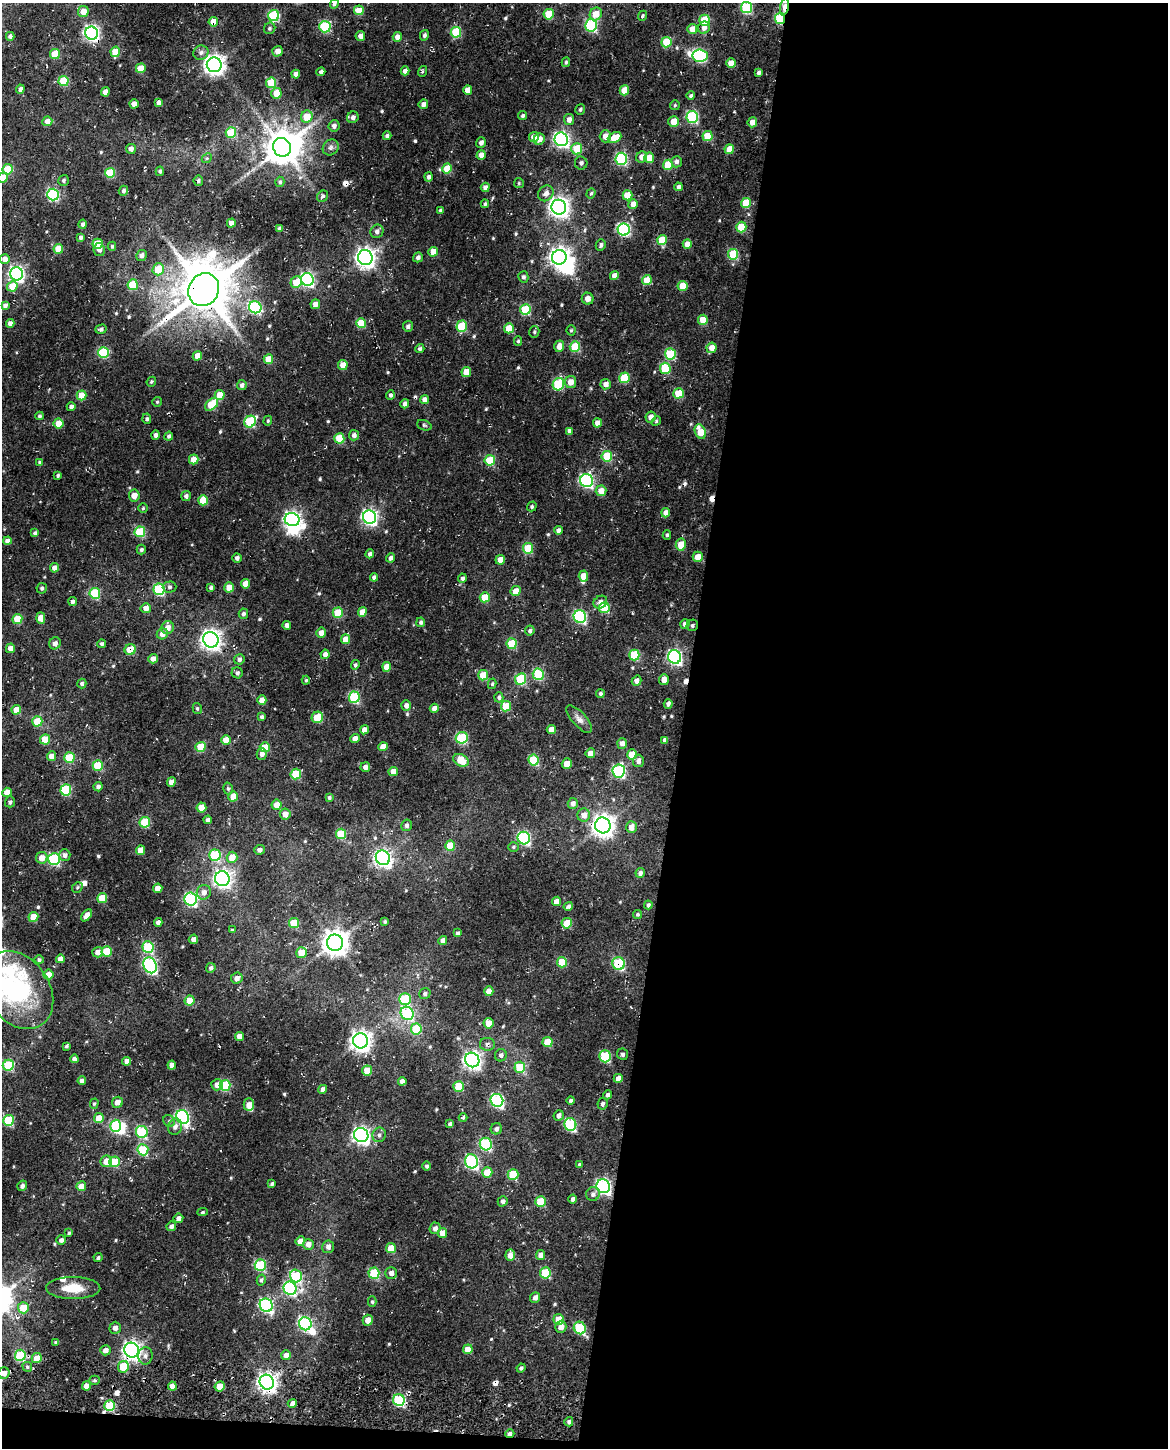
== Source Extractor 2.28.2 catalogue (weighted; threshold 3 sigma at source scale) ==
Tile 12 of 4 x 3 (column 4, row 3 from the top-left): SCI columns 3516-4681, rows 342-1787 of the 4702 x 5021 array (HDU 1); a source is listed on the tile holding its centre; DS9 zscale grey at full resolution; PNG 1170 x 1450 px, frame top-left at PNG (2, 3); each listed source drawn as its Kron ellipse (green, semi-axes under 4 px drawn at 4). Shown black and unused: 43% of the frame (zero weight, under 3 of 4 exposures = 6% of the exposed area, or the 3 px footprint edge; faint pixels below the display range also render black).
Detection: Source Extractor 2.28.2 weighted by HDU 2 'WHT'; one run over the whole footprint, this tile lists its part. Background 0.0296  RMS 0.0068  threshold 0.0305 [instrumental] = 3 sigma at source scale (4.5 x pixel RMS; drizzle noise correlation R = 1.50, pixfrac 1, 0.0396/0.0396 arcsec/px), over >= 5 px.
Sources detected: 563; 7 inside a brighter object's white glare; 9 cosmic-ray / hot-pixel residue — neither listed nor drawn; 3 inside a brighter listed object's ellipse — not listed separately; of the other 544, all 500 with FLUX_AUTO >= 0.9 (the completeness limit of this list) listed and drawn (44 fainter detections not listed), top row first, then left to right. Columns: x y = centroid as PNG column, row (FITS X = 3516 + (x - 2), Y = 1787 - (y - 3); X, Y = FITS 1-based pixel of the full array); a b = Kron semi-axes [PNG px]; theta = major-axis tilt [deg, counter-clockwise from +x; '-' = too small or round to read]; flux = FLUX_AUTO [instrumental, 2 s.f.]
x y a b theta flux
334 4 5 4 - 1.5
747 7 5 5 - 59
784 7 8 4 79 14
359 10 5 5 - 14
83 12 6 5 - 7.5
549 14 5 5 - 23
596 14 6 6 - 9.7
274 16 5 5 - 55
642 16 5 4 - 1.2
780 18 5 5 - 41
704 20 5 5 - 25
213 22 5 4 - 9
591 25 6 6 - 74
325 27 6 5 - 56
270 28 6 5 - 1.3
704 28 6 5 - 3.6
692 29 5 5 - 6.7
456 32 5 5 - 32
92 33 6 6 - 190
424 35 5 4 - 1.7
10 36 4 4 - 2
360 36 5 4 - 2.8
397 37 5 4 - 4.2
666 42 5 5 - 20
278 51 5 5 - 4.7
115 52 5 4 - 14
201 53 7 7 - 2.7
55 54 5 5 - 19
700 56 7 6 - 74
566 62 5 4 - 1
731 63 5 4 - 10
214 65 7 7 - 430
141 68 5 4 - 16
405 71 4 4 - 3.4
422 71 5 3 - 0.93
321 72 4 4 - 1.9
759 73 4 3 - 2.1
296 74 4 4 - 2.9
64 81 5 5 - 28
271 83 5 5 - 27
20 89 4 4 - 2.4
468 90 5 4 - 7.5
624 90 5 4 - 13
105 92 4 4 - 4.1
276 93 5 5 - 12
691 96 4 4 - 1.7
159 103 4 4 - 2.6
134 104 4 4 - 5.9
423 104 5 4 - 3.3
675 105 5 5 - 0.98
580 109 5 4 - 1.4
523 116 5 4 - 1.8
307 117 6 6 - 14
353 117 6 5 - 3.1
692 117 6 5 - 66
569 120 5 5 - 4.1
47 121 5 5 - 5.3
674 121 5 5 - 8.2
752 122 5 5 - 5.9
334 126 6 5 - 3.1
231 133 5 5 - 27
387 136 4 4 - 1.7
605 136 6 5 - 5.2
708 136 5 5 - 20
534 137 5 5 - 6.8
615 138 7 5 25 12
539 139 6 5 - 6.4
561 139 7 6 - 190
481 143 5 5 - 3
282 147 9 8 - 1700
331 147 8 7 - 2.2
131 149 5 5 - 2.9
577 149 5 5 - 20
729 149 5 4 - 9.7
481 155 5 4 - 4.7
642 157 6 5 - 5.1
207 158 5 4 - 1
649 158 5 5 - 9.8
621 159 6 6 - 75
676 162 5 5 - 2.2
581 163 6 6 - 2.1
668 165 5 5 - 23
447 168 5 4 - 14
8 169 5 5 - 23
160 171 5 4 - 1.4
110 173 5 5 - 28
429 177 4 4 - 2.2
3 178 5 4 - 8.8
64 180 6 5 - 1.2
198 181 5 5 - 1.7
280 182 5 4 - 1.3
519 183 5 5 - 1
485 187 4 4 - 2.7
678 187 4 4 - 2.4
123 191 5 4 - 1.9
546 193 8 7 - 3.7
591 193 5 4 - 1
53 194 6 6 - 64
627 195 5 5 - 15
323 196 6 5 - 1.4
746 203 5 5 - 18
485 204 4 4 - 1.2
633 204 5 4 - 5.6
559 207 7 7 - 390
440 210 3 3 - 1
231 223 4 4 - 4.8
83 224 4 4 - 2
741 227 5 5 - 19
279 228 4 3 - 1.5
624 230 6 6 - 100
377 231 7 6 - 2.8
80 237 4 3 - 1.7
662 240 5 5 - 20
98 244 5 5 - 15
687 244 5 4 - 6.4
601 245 6 5 - 1.8
112 246 4 4 - 0.92
58 249 5 4 - 13
99 250 6 6 - 2.6
433 252 5 5 - 8.4
733 254 5 5 - 34
141 255 6 5 - 2.7
418 257 5 4 - 2.2
559 257 7 7 - 360
365 258 7 7 - 370
5 259 5 5 - 4.7
158 269 6 5 - 17
16 274 7 6 - 180
614 276 4 4 - 5.4
523 277 6 5 - 1.6
307 280 6 6 - 130
647 280 5 4 - 13
296 282 6 5 - 13
133 285 5 5 - 27
12 286 5 5 - 14
683 286 5 5 - 14
204 290 17 15 60 3400
588 299 6 5 - 4.9
315 304 5 4 - 4.1
5 305 4 4 - 2.3
255 307 6 6 - 76
525 310 5 5 - 36
703 320 5 5 - 14
10 323 4 4 - 3.2
361 323 5 5 - 21
408 326 5 5 - 1.8
462 326 5 5 - 29
509 328 5 5 - 16
101 329 5 4 - 1.8
571 330 5 4 - 0.94
534 332 6 5 - 1.1
518 341 5 4 - 0.96
559 346 6 5 - 5.2
575 347 5 5 - 34
712 348 5 5 - 5.8
420 349 4 4 - 1.5
103 353 5 5 - 38
670 354 5 5 - 36
197 356 5 4 - 6
268 359 5 4 - 11
343 365 5 5 - 6.4
665 368 6 5 - 27
466 372 5 4 - 11
624 378 5 5 - 21
151 382 5 4 - 1
570 382 6 5 - 6.4
558 384 6 5 - 45
606 384 5 5 - 4.2
242 385 5 5 - 2.2
679 393 5 5 - 26
81 395 5 5 - 15
220 395 5 5 - 10
390 395 5 4 - 1.6
425 400 4 4 - 4.5
157 402 5 5 - 0.9
212 404 8 5 43 21
405 404 4 4 - 3
71 407 4 4 - 2.2
40 416 4 4 - 1.1
651 417 5 5 - 4
147 419 5 4 - 1.5
268 421 5 4 - 0.9
656 421 5 4 - 1
250 422 6 5 - 44
58 423 5 5 - 9.5
597 423 5 4 - 5.7
424 425 7 5 -20 1
569 431 4 4 - 2.8
700 432 7 5 -67 14
155 435 4 4 - 2.3
354 435 5 5 - 2.4
169 436 4 4 - 1.6
339 438 5 5 - 24
607 456 5 5 - 28
194 459 5 4 - 7.2
490 460 5 5 - 26
40 463 4 4 - 1.9
58 475 4 3 - 0.99
586 481 7 6 - 120
601 491 5 5 - 7.4
134 495 6 5 - 7.2
186 496 5 5 - 2.1
203 500 5 5 - 19
532 506 5 4 - 1.2
143 508 5 4 - 0.93
666 513 5 4 - 3.8
370 517 7 6 - 200
292 520 7 6 - 230
558 530 4 4 - 2.6
140 532 5 5 - 33
35 533 4 3 - 1.6
667 535 4 4 - 1.3
7 541 4 4 - 3.3
681 545 6 5 - 11
528 548 5 5 - 28
141 550 5 4 - 1.4
370 554 4 4 - 2
698 557 5 5 - 7.8
237 558 4 4 - 2.3
391 558 5 4 - 2.3
500 560 5 5 - 6.2
54 568 5 4 - 4
583 576 5 4 - 8
374 577 4 4 - 2.3
462 578 4 4 - 1.9
246 584 4 4 - 7.3
169 587 7 5 2 1.6
229 587 5 5 - 11
42 588 5 5 - 1.2
211 588 4 3 - 1.7
159 589 6 5 - 57
516 591 5 5 - 8
95 593 5 5 - 42
485 597 5 5 - 16
73 602 4 4 - 1.8
600 602 7 6 - 3.9
146 608 5 5 - 4.5
604 608 5 5 - 31
362 612 5 4 - 6.7
338 613 5 5 - 22
243 614 5 5 - 1.8
580 616 6 6 - 89
41 618 5 4 - 6.5
17 619 5 5 - 15
421 622 4 4 - 1.4
685 624 5 4 - 3.2
287 625 4 4 - 2.8
692 625 6 5 - 1.5
168 628 6 6 - 5.5
530 631 5 5 - 1.4
321 633 5 5 - 5
162 634 6 5 - 4.7
345 639 5 4 - 9
211 640 8 7 - 390
55 643 6 5 - 2.6
102 644 4 4 - 1.5
512 644 5 5 - 26
10 648 4 4 - 4.7
130 650 6 5 - 15
325 654 4 4 - 3.5
634 655 5 5 - 33
675 657 7 6 - 150
153 659 4 4 - 3.8
239 659 5 5 - 1.9
355 665 5 4 - 1.3
387 667 5 4 - 7.2
237 673 6 5 - 1.8
538 674 6 5 - 42
483 675 5 5 - 17
521 679 6 5 - 34
306 680 4 4 - 0.99
664 680 5 5 - 5.3
637 681 5 4 - 3.6
82 684 5 4 - 1.3
492 684 5 4 - 1.1
600 694 4 4 - 1.7
354 697 6 5 - 48
499 697 5 4 - 1.6
262 700 5 4 - 6.6
668 704 5 4 - 2.4
406 706 5 4 - 3
506 706 5 5 - 18
197 708 5 4 - 1.1
434 708 4 4 - 3.4
16 710 5 4 - 10
262 717 4 3 - 1.5
317 717 6 5 - 14
579 719 17 7 -47 4.3
37 721 5 5 - 20
364 730 4 4 - 5.4
551 730 4 4 - 5.7
462 738 6 5 - 47
45 739 5 5 - 17
355 739 4 4 - 5.6
226 740 5 4 - 8.8
665 740 4 4 - 3
622 743 5 5 - 3.9
200 747 5 5 - 18
265 747 5 5 - 13
383 747 5 4 - 6.7
590 753 5 4 - 5.4
262 754 5 5 - 2.9
632 754 5 5 - 13
52 756 5 4 - 7.5
69 758 5 5 - 28
461 760 8 6 -29 14
534 760 5 5 - 33
638 761 6 5 - 3
567 764 5 5 - 8.4
98 765 5 5 - 25
365 767 5 5 - 3.2
393 771 5 4 - 6.7
619 771 6 6 - 86
296 774 5 5 - 24
171 782 5 4 - 4.6
98 787 4 4 - 2.6
228 789 6 5 - 1.3
66 790 5 5 - 43
7 792 5 4 - 7.7
233 797 5 5 - 11
329 798 4 4 - 1.3
10 802 5 5 - 1.5
573 803 5 5 - 2.8
276 805 5 5 - 6.6
201 808 5 5 - 10
285 814 5 5 - 5.7
584 815 6 6 - 4.9
208 820 4 4 - 2.7
145 822 5 5 - 27
406 825 6 5 - 1.9
603 825 8 7 - 530
631 827 6 5 - 5.3
341 834 5 5 - 24
524 838 6 6 - 92
450 846 5 5 - 16
513 847 5 4 - 1.1
141 850 4 4 - 9
259 850 5 5 - 3
65 855 6 5 - 2.9
215 855 5 5 - 41
232 857 5 5 - 10
42 858 6 5 - 6.8
383 858 7 7 - 240
54 859 6 6 - 71
640 873 5 4 - 2.3
222 878 7 7 - 270
77 887 6 5 - 1.1
158 888 5 4 - 6.1
204 892 7 7 - 4
102 898 5 5 - 19
191 899 6 6 - 91
557 901 5 4 - 7.5
648 905 4 4 - 1.6
568 906 5 3 - 2
638 914 4 4 - 1.1
86 915 7 4 50 5.1
33 917 5 4 - 13
158 922 4 4 - 2.7
385 922 3 3 - 1.1
294 923 5 5 - 20
567 923 5 5 - 18
232 930 4 3 - 1
458 933 4 3 - 1.7
193 939 5 4 - 3.4
443 941 5 4 - 3.8
335 943 8 8 - 800
148 947 6 5 - 48
107 951 5 5 - 18
98 952 5 5 - 4.7
301 953 5 5 - 10
60 959 4 4 - 4.7
39 960 4 4 - 1.4
562 962 5 5 - 17
619 964 6 6 - 47
150 965 8 6 -63 140
211 968 5 4 - 2
48 975 5 5 - 5.2
237 978 6 5 - 4.2
18 990 42 31 -55 130
489 991 5 4 - 7.1
425 994 6 5 - 1.7
405 999 6 5 - 36
190 1001 5 5 - 11
407 1013 7 6 - 54
488 1023 5 5 - 8.1
416 1029 5 5 - 26
239 1036 4 4 - 5
360 1041 7 7 - 420
548 1042 5 5 - 15
487 1044 7 6 - 2.5
66 1046 4 3 - 1.1
622 1054 6 5 - 1.5
501 1055 6 6 - 2.2
605 1056 6 5 - 41
74 1059 4 4 - 3.3
472 1060 7 7 - 300
127 1061 4 4 - 4
8 1065 5 5 - 41
172 1065 4 4 - 5.6
520 1067 5 5 - 30
367 1070 5 5 - 9.6
618 1078 4 4 - 4.5
82 1081 4 4 - 3
402 1081 4 4 - 3.7
217 1085 6 5 - 5
225 1085 5 5 - 37
459 1086 5 5 - 20
323 1089 5 4 - 3
608 1095 4 4 - 2.4
497 1100 7 6 - 99
571 1100 4 4 - 1.4
117 1102 5 5 - 5.2
94 1104 5 4 - 1.1
602 1104 6 5 - 2.2
249 1105 6 5 - 5.3
559 1115 5 5 - 2.9
182 1117 7 6 - 140
99 1118 5 5 - 13
463 1118 4 4 - 1.1
9 1120 5 5 - 40
169 1121 6 5 - 1.4
450 1124 4 3 - 1.6
570 1125 6 6 - 68
115 1126 6 5 - 52
175 1127 8 7 - 3.1
496 1129 6 5 - 2.3
142 1132 6 5 - 53
361 1135 7 7 - 260
379 1135 7 6 - 2.2
486 1144 6 6 - 55
143 1150 5 5 - 35
106 1161 6 5 - 8.6
471 1161 7 6 - 88
114 1162 5 5 - 22
579 1164 4 4 - 1.1
427 1166 4 4 - 1.5
487 1172 5 5 - 12
513 1174 5 5 - 28
272 1184 4 3 - 1.3
22 1186 5 5 - 1.7
81 1186 5 5 - 7.7
603 1186 7 6 - 150
593 1194 7 6 - 2.5
573 1199 4 4 - 2
503 1201 5 4 - 2.4
540 1201 5 5 - 21
202 1212 5 4 - 1.1
178 1218 5 5 - 3.2
171 1226 5 5 - 2.2
435 1228 6 5 - 3.2
69 1233 4 3 - 0.97
442 1233 5 5 - 6.6
61 1240 5 5 - 2.5
300 1241 5 4 - 6.6
308 1244 5 5 - 3.9
328 1247 6 6 - 2.9
391 1248 5 5 - 11
510 1255 6 4 87 5
541 1255 5 4 - 5.2
98 1258 4 4 - 1.3
260 1265 5 5 - 46
374 1273 5 5 - 35
391 1273 6 6 - 3.4
545 1273 5 5 - 27
296 1276 6 6 - 55
261 1280 5 4 - 1.4
73 1288 27 11 -1 15
290 1288 7 6 - 88
535 1297 5 5 - 2.9
372 1302 5 4 - 1.2
266 1305 7 6 - 120
23 1308 5 5 - 14
559 1319 5 5 - 12
368 1320 5 5 - 5.6
305 1324 6 6 - 100
561 1327 6 5 - 4.2
115 1328 6 5 - 2.8
580 1328 6 5 - 48
56 1342 3 3 - 1.4
468 1349 5 5 - 7.5
105 1350 5 5 - 4
132 1350 7 7 - 320
20 1355 5 5 - 36
286 1355 5 4 - 4.5
145 1356 9 7 81 2.8
37 1358 5 4 - 8.7
27 1367 5 4 - 1.2
123 1367 6 5 - 17
521 1368 4 4 - 1.5
4 1373 5 5 - 5.2
95 1380 5 4 - 1.2
267 1382 7 7 - 370
87 1386 4 4 - 5.6
172 1386 4 4 - 6.6
220 1386 5 4 - 10
399 1400 6 6 - 54
292 1403 5 3 - 3.2
110 1406 5 5 - 34
569 1422 4 4 - 1.9
510 1434 4 4 - 2.4
Overlapping masked pixels (flux is a lower limit): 15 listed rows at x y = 784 7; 780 18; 213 22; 92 33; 561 139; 204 290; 670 354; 130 650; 603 825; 158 888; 619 964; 487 1044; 132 1350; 267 1382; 510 1434
Isophote crosses this tile's border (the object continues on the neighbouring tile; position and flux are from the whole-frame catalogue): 5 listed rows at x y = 334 4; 747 7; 3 178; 18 990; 4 1373